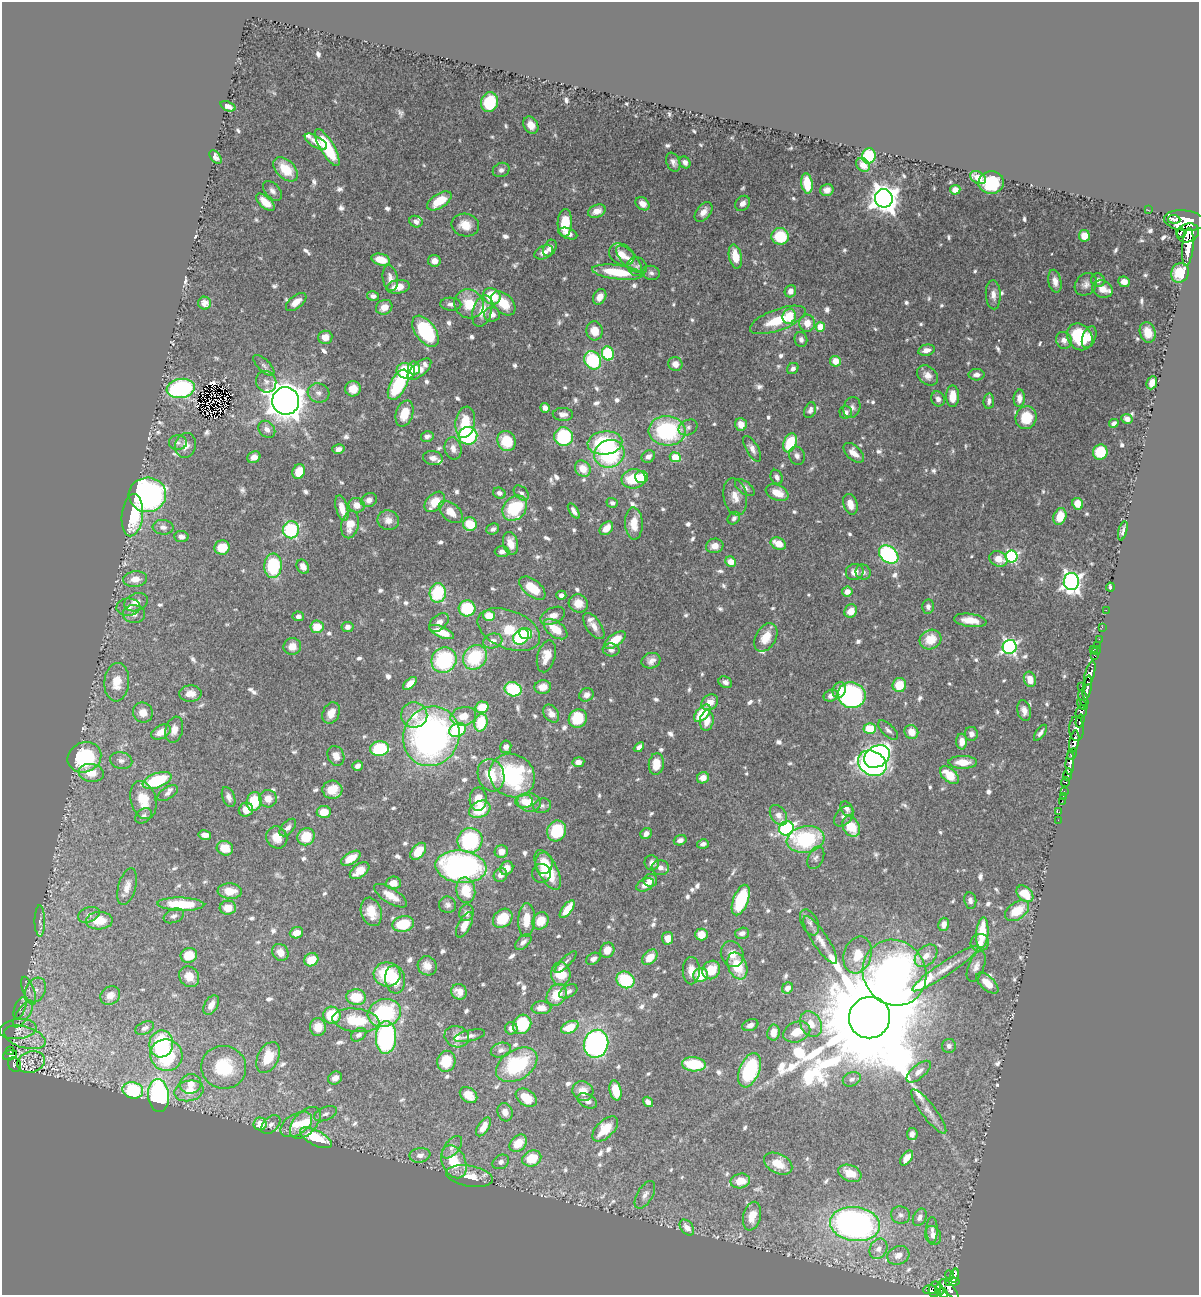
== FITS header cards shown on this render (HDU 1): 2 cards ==
NAXIS1  =                 1197
NAXIS2  =                 1293

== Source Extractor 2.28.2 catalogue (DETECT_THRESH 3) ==
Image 1197 x 1293 px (HDU 1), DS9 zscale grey, 1 PNG px = 1 image px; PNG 1201 x 1297 px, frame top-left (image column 1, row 1293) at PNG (2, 2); each listed source drawn as its Kron ellipse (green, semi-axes under 4 px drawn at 4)
Background 0.535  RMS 0.013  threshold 0.0399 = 3 sigma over >= 5 px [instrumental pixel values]
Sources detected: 825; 1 with non-positive FLUX_AUTO (blend fragments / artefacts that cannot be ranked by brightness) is neither listed nor drawn; of the other 824, the 500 brightest by FLUX_AUTO listed and drawn (324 fainter detections omitted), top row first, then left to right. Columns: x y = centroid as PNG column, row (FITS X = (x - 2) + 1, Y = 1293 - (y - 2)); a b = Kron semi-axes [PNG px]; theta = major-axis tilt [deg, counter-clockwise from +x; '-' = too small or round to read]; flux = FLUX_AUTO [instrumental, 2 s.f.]
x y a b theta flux
489 102 10 8 70 43
228 106 8 4 -21 6.2
531 125 9 7 -59 9.5
316 142 12 5 -31 7.4
327 147 21 7 -59 51
869 156 7 7 - 60
216 157 8 5 -51 4.4
673 162 10 6 -67 3.8
685 162 6 5 - 4.5
863 165 7 6 - 8
286 169 14 9 -44 25
501 170 8 7 - 3.4
978 178 8 5 -29 12
807 183 10 5 -81 25
991 183 13 11 4 40
827 190 7 6 - 5.5
955 190 5 5 - 6.2
272 191 12 7 -47 4.4
884 198 9 9 - 1100
439 201 13 7 32 25
265 202 11 5 -42 15
742 203 8 6 48 5.6
643 204 8 6 -40 7.2
1148 210 2 2 - 7.3
597 211 9 6 21 7.8
703 212 11 7 52 7.2
1174 219 6 3 -5 420
1184 220 20 10 -6 3500
416 222 7 5 -24 4.3
565 223 14 7 88 21
465 225 14 11 -11 14
1181 233 4 2 - 210
1188 233 11 9 24 2500
568 234 10 5 -19 5.1
780 236 9 8 - 34
1084 236 6 5 - 14
1188 247 19 5 84 2400
550 248 9 6 62 5.4
544 252 10 6 24 5.4
622 254 13 10 -31 11
735 257 12 6 -78 16
629 259 17 7 -47 7.9
381 260 9 5 -14 16
434 261 6 6 - 6
637 267 10 9 - 3.8
617 272 25 7 -7 41
651 273 8 7 - 3.2
1180 273 10 8 58 22
390 278 13 7 -80 6.2
1098 280 7 6 - 3.9
1055 281 11 6 -79 6.3
1124 282 6 5 - 7.7
1086 284 12 10 48 5.3
398 287 12 7 7 11
1102 289 10 8 -25 8.7
790 291 6 5 - 6.4
993 295 14 7 -87 6.7
373 296 6 4 -15 3.4
492 296 9 7 -31 33
600 297 8 6 60 8.6
296 302 12 6 38 7.9
205 303 6 6 - 8.4
503 303 14 9 -45 21
451 304 10 6 -2 3.8
469 304 15 14 - 23
384 307 8 7 - 10
482 311 16 9 73 15
492 314 8 7 - 6.4
789 316 8 6 75 28
778 320 29 10 20 31
807 323 8 8 - 12
820 327 5 4 - 19
425 331 18 10 -54 81
595 331 9 8 - 14
1148 332 10 7 -72 16
325 337 7 6 - 9.2
1080 337 14 12 -51 56
1089 337 11 6 68 8
801 339 7 6 - 3.6
1064 340 8 7 - 6.1
926 350 8 5 12 5.3
608 353 7 6 - 64
593 360 9 8 - 71
835 361 5 5 - 12
675 364 7 7 - 8
264 365 13 6 -45 3.9
414 368 7 6 - 8.1
793 368 6 5 - 3.1
419 369 14 6 40 14
406 371 9 8 - 55
928 375 11 8 -43 6.8
977 375 8 5 0 4.8
266 382 11 10 - 5.4
1152 383 7 5 65 9.8
398 385 16 8 62 64
181 388 14 9 10 130
353 389 8 7 - 11
319 393 11 9 -16 5.5
953 396 11 6 -90 14
1019 398 9 5 87 7.2
938 399 8 6 -67 4.5
286 401 14 13 - 1700
989 401 8 5 82 4
545 408 5 5 - 4.1
852 408 11 8 71 4.4
810 410 8 5 69 3.6
846 412 6 6 - 4
405 413 13 8 71 18
563 414 10 6 -2 4.2
1026 418 11 10 - 28
1127 419 5 5 - 4.3
465 422 16 9 80 23
1114 423 5 4 - 3.5
741 424 6 6 - 9.6
688 427 10 7 25 3.7
267 429 9 7 -46 4.9
667 431 18 14 -3 110
427 436 6 5 - 3.1
468 436 9 9 - 110
564 437 9 9 - 68
507 441 10 9 - 26
178 443 9 7 -2 3.3
605 443 17 11 6 87
790 443 10 6 70 41
185 445 12 10 75 8.4
453 448 11 8 -76 6.2
338 449 6 5 - 3.5
752 449 14 6 -60 5.2
1100 452 7 7 - 34
854 453 12 7 -44 8.3
609 454 15 13 24 87
797 456 9 7 -67 4.2
254 457 7 5 30 5.6
648 457 7 5 33 4.9
675 457 5 5 - 23
433 458 10 7 -8 5.3
583 469 9 7 -46 13
299 472 7 6 - 18
642 477 6 6 - 17
777 477 8 5 -64 3.9
634 479 12 9 7 31
745 488 11 6 -37 4
499 493 6 5 - 3.7
521 493 9 6 -44 3.1
777 493 12 7 -23 15
147 495 19 17 4 280
735 497 19 11 -78 11
369 500 8 7 - 5.2
435 502 12 8 46 18
612 503 6 5 - 3.1
850 504 10 7 -72 8.5
1078 504 6 5 - 15
357 505 8 7 - 10
342 508 13 6 -75 9.8
515 508 14 11 49 56
574 511 9 4 -57 4.3
451 512 14 8 -41 12
132 515 21 10 84 45
1060 516 9 6 71 19
734 518 7 5 46 3.2
388 520 11 9 -20 7.7
634 523 16 9 -88 15
350 524 14 8 78 16
470 524 7 6 - 27
163 527 10 7 -5 5
606 528 8 5 46 9.1
493 529 6 5 - 3.4
291 530 8 8 - 71
1123 531 10 4 75 3.4
181 537 7 5 -7 4.3
511 543 11 7 -75 12
778 544 8 6 -24 15
715 546 9 7 9 8.9
222 547 8 7 - 21
502 552 7 5 -1 4.3
889 554 11 8 -40 130
1011 557 6 6 - 150
998 559 9 7 -24 12
731 562 6 5 - 11
273 566 12 9 88 62
303 567 7 6 - 6.6
855 572 9 8 - 7.9
863 572 8 7 - 3.8
135 579 12 8 6 9.4
1071 581 8 7 - 440
1110 587 4 3 - 3.1
532 588 15 8 -38 25
847 592 5 5 - 7
438 593 9 8 - 57
561 595 5 4 - 4.6
136 602 12 8 21 8.6
578 603 10 9 - 13
128 607 12 8 3 5.3
928 607 7 6 - 3.7
467 608 8 8 - 43
1106 610 2 2 - 5.3
851 611 7 6 - 12
134 614 11 9 -6 5.7
298 616 6 5 - 3.3
489 616 6 5 - 18
553 616 13 7 26 9.1
970 620 16 6 -8 14
439 622 11 7 42 6.6
594 626 15 7 -55 7.1
317 627 6 6 - 19
348 627 6 5 - 3.8
1102 627 2 2 - 7.5
555 629 14 7 -36 20
509 630 33 19 -22 48
441 632 13 5 -22 18
526 634 7 5 -4 27
521 637 8 7 - 45
766 637 15 10 60 16
931 639 11 9 26 20
1099 639 2 2 - 9.5
615 640 12 6 36 22
493 641 10 7 16 5.4
1097 645 2 2 - 16
292 646 9 8 - 9.2
1010 647 7 7 - 240
611 650 8 6 -10 3.5
1093 650 3 2 - 16
1096 650 5 2 - 18
1095 655 3 2 - 22
546 656 16 9 75 13
475 657 13 11 49 50
444 660 13 12 - 80
651 661 9 7 14 5.5
1090 674 13 4 75 1100
1030 679 8 6 -70 13
117 682 19 12 84 19
725 682 7 5 -28 3.7
410 683 8 4 40 7.1
899 685 7 6 - 22
1081 686 2 2 - 18
543 687 8 7 - 9.9
1087 688 12 3 81 960
513 689 8 7 - 45
839 690 8 6 67 9.6
190 694 11 8 4 9
586 695 7 6 - 5.1
852 695 14 13 - 160
831 696 7 5 19 6
1083 699 9 4 -73 250
710 702 9 7 39 8.9
1082 705 6 3 -40 240
482 707 6 5 - 22
1024 710 10 6 -76 5.9
1081 712 7 5 61 410
143 713 10 9 - 10
331 713 11 8 64 10
702 713 10 6 47 33
551 714 10 7 -55 6.1
414 715 13 13 - 13
463 716 13 9 13 13
578 719 9 9 - 38
707 721 10 7 82 11
1080 721 6 3 73 330
481 723 9 6 76 33
870 728 6 5 - 33
1076 729 12 7 -89 730
174 730 13 8 73 8.5
458 730 8 6 25 55
888 730 12 6 -44 3.6
161 732 10 6 27 11
911 732 7 6 - 13
1040 733 9 4 54 3.1
971 734 7 6 - 4.6
431 736 30 27 63 330
1074 741 11 4 80 1500
962 742 8 5 -88 9.1
506 747 6 5 - 4.5
639 747 6 4 43 4
380 749 9 7 8 58
1072 754 6 3 63 290
336 756 10 8 -65 7.9
877 756 14 10 30 400
84 757 17 14 23 87
121 761 11 8 -13 4.9
578 762 6 5 - 5.8
963 762 14 6 -1 16
872 763 15 12 -31 350
1070 763 12 4 87 850
656 764 11 7 83 16
357 766 5 5 - 3.8
91 773 12 9 -8 15
1068 774 6 3 81 200
491 775 16 13 -74 21
512 775 23 21 -36 100
949 775 11 6 -40 22
703 778 6 5 - 8.8
157 780 15 7 20 64
1065 782 5 3 - 99
332 790 10 9 - 16
1064 791 3 2 - 24
168 793 11 6 32 3.3
1063 796 2 2 - 5.6
229 797 10 6 -68 3.9
268 799 9 8 - 9.8
478 799 11 8 88 14
143 800 19 12 -74 22
254 801 9 7 77 30
524 801 9 6 2 6.8
1062 801 2 2 - 6.5
529 802 11 9 -13 17
542 806 9 7 18 3.1
480 809 11 8 27 30
847 809 8 5 -56 3.2
246 810 7 6 - 8.5
324 812 7 6 - 14
1059 812 3 3 - 6.7
778 815 11 7 -57 6.5
144 816 9 6 39 3.2
844 816 12 8 46 4.2
1058 820 2 2 - 3.5
851 827 11 8 -59 25
288 828 10 6 48 4
786 828 7 7 - 180
557 831 10 9 - 42
646 833 6 5 - 5.6
205 835 6 5 - 5.8
277 837 11 10 - 12
306 837 9 8 - 27
806 839 19 13 9 79
470 840 12 12 - 76
680 840 6 5 - 4
703 844 6 4 16 3.5
225 848 8 7 - 14
418 851 10 6 50 16
501 852 6 6 - 7.9
351 858 11 5 31 16
816 858 12 7 65 4
544 863 11 8 82 16
652 863 7 7 - 3.9
461 867 25 16 -6 240
507 868 7 6 - 9
660 868 9 7 -8 5.6
548 870 22 9 -63 35
360 871 11 6 37 16
541 873 9 9 - 6.8
500 875 7 6 - 5.4
650 880 7 6 - 6.1
393 883 7 6 - 10
645 885 9 6 28 6.1
127 887 19 8 75 8
466 890 13 9 -79 25
230 891 12 7 -4 14
1025 894 9 7 -45 20
391 896 19 7 -32 14
741 900 16 7 70 49
970 901 8 6 -81 3.5
181 904 23 6 -2 39
448 905 9 8 - 3.8
228 908 8 7 - 12
567 909 10 4 53 16
1017 911 13 8 36 23
371 912 14 10 -73 15
467 913 8 7 - 4.8
89 915 11 7 21 4
174 916 10 6 23 3.8
503 918 11 8 42 25
526 920 17 8 87 17
40 921 15 5 -90 3.2
99 921 13 9 3 19
541 921 9 7 56 18
809 922 14 8 -63 5.5
403 924 11 8 13 35
944 924 7 5 77 6.4
465 925 14 6 62 12
296 933 7 5 20 10
742 933 7 5 17 4.7
982 933 15 6 85 35
701 935 6 6 - 11
668 938 6 5 - 8.6
820 940 28 7 -56 11
523 942 10 5 42 4.2
980 943 9 8 - 7.8
607 950 8 7 - 9.6
280 952 9 7 -51 8.5
732 954 13 11 -68 10
189 955 8 7 - 16
858 955 19 13 74 19
926 956 13 9 44 8.6
650 957 9 6 47 14
593 959 8 5 31 4.4
311 960 7 6 - 13
566 962 15 4 45 3.4
427 966 10 9 - 9.4
737 966 14 9 -68 30
976 966 16 7 69 6.3
945 969 39 7 34 16
711 970 10 8 52 19
691 971 13 8 90 9.4
894 973 34 31 -58 570
387 974 13 12 - 46
561 974 11 9 -88 23
700 975 7 7 - 24
189 977 11 9 -52 11
395 979 14 10 -83 18
625 980 9 8 - 48
987 983 13 6 -43 15
788 988 6 5 - 5.8
36 990 13 10 61 8.5
29 991 15 6 -70 5
568 991 10 6 31 3.9
459 992 8 7 - 7.2
110 995 10 8 34 8.8
557 995 11 9 54 20
356 997 10 7 -7 29
211 1005 10 6 59 7
20 1008 11 5 68 3.1
541 1008 10 6 2 8.1
384 1013 17 13 16 82
23 1014 16 6 56 4
332 1015 8 8 - 35
870 1018 21 20 - 42000
356 1020 23 11 -7 36
522 1024 10 9 - 36
811 1024 13 10 -62 11
750 1025 8 5 20 4.3
318 1027 9 8 - 12
570 1027 9 5 25 26
145 1028 10 6 23 3.9
511 1028 6 6 - 4.3
18 1029 18 10 7 7.4
773 1032 8 6 81 8.3
797 1032 14 10 22 13
359 1035 8 6 37 3.5
470 1036 15 5 13 4
25 1037 21 10 -16 12
386 1037 16 10 87 150
457 1037 12 10 -20 7.5
161 1044 13 12 - 79
596 1044 14 12 76 230
949 1046 7 7 - 3.6
501 1050 10 7 18 4
10 1051 4 2 - 24
10 1055 7 5 19 89
166 1055 16 16 - 68
268 1058 16 10 64 24
446 1061 10 9 - 23
31 1062 14 10 18 6.3
14 1064 8 6 -63 110
694 1064 12 7 -5 45
517 1065 22 15 32 70
224 1067 22 21 - 46
750 1070 18 10 69 80
919 1072 15 6 40 6.6
335 1078 7 6 - 5.1
852 1079 9 7 24 3.1
191 1084 11 9 17 9.7
133 1090 10 8 -15 75
616 1090 10 5 -77 21
189 1091 15 10 13 14
583 1091 11 9 -33 9.8
158 1095 16 10 -84 140
469 1095 9 7 -37 11
526 1098 11 8 -35 18
587 1101 10 6 -29 4.2
648 1102 5 4 - 3.8
929 1111 27 7 -53 8.7
505 1112 9 7 -73 6
326 1114 12 6 21 3.7
305 1123 19 11 47 21
260 1124 6 6 - 13
296 1124 17 10 31 18
271 1125 11 7 43 4.4
483 1127 10 5 56 8.3
605 1129 16 8 44 23
912 1134 6 5 - 4
316 1138 17 7 -28 48
518 1143 10 7 45 17
452 1147 13 7 50 4.7
420 1155 10 7 10 5
532 1158 10 7 24 29
907 1158 8 5 54 9.2
454 1162 17 11 -66 25
501 1162 9 6 31 3.6
778 1164 15 9 -28 14
850 1173 12 8 -22 16
469 1176 24 10 -10 16
740 1181 10 7 12 15
645 1195 15 7 60 5.8
901 1215 10 8 -20 3.9
752 1216 14 8 75 13
920 1217 9 6 64 4.6
855 1224 25 17 -8 350
687 1228 9 6 -50 6.9
932 1230 13 6 -90 3.7
933 1235 10 8 -71 6.2
878 1249 10 8 63 6.8
898 1255 11 9 24 8.1
950 1275 5 2 - 15
955 1276 7 3 77 190
952 1282 7 3 3 240
935 1289 8 6 77 150
949 1289 12 5 -46 530
930 1290 7 4 1 83
939 1290 5 3 - 110
943 1293 5 4 - 270
At the frame edge (FLAGS 8, measured only in part): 1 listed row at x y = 943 1293
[324 fainter detections neither listed nor drawn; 1 non-positive-flux detection neither listed nor drawn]